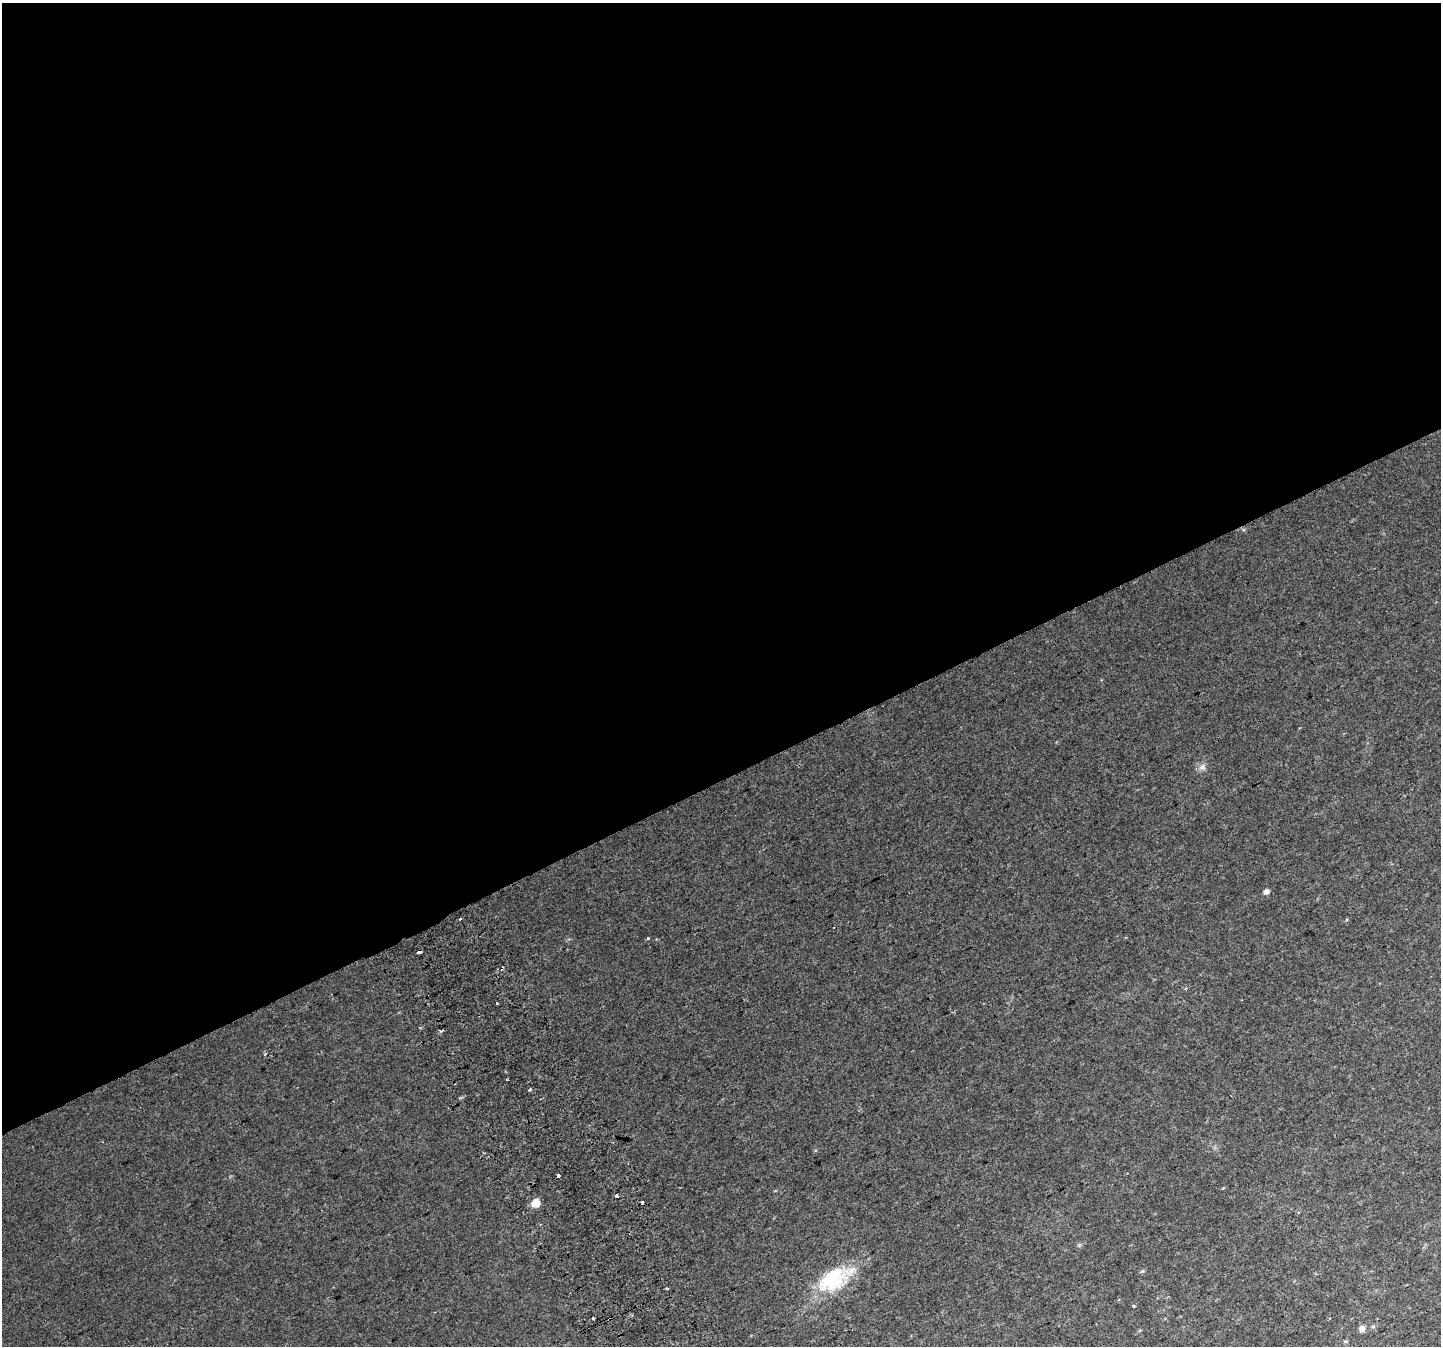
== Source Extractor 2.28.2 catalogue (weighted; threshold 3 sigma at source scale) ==
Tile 2 of 4 x 4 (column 2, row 1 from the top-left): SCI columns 1481-2919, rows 4211-5554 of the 5835 x 5676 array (HDU 1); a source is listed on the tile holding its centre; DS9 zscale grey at full resolution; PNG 1443 x 1348 px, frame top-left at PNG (2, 3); no overlay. Shown black and unused: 58% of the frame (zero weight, under 2 of 3 exposures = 2% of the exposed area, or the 3 px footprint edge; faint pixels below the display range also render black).
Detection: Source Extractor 2.28.2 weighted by HDU 2 'WHT'; one run over the whole footprint, this tile lists its part. Background 0.0434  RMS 0.0093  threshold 0.042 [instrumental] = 3 sigma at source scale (4.5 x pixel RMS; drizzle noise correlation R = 1.50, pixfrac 1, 0.0396/0.0396 arcsec/px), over >= 5 px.
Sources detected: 21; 3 cosmic-ray / hot-pixel residue — not listed; the other 18 listed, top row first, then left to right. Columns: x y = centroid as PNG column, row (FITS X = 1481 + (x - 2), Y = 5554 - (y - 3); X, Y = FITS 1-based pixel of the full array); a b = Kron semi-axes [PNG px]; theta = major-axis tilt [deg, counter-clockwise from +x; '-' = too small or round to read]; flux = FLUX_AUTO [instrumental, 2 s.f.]
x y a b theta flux
1202 767 10 9 - 4
1266 891 5 4 - 4.1
648 938 3 3 - 3.3
419 952 5 3 - 10
497 1003 3 2 - 1.8
420 1027 3 3 - 1.8
529 1090 4 3 - 2.8
558 1176 3 3 - 6.1
617 1196 3 3 - 6.2
642 1202 4 3 - 3.3
535 1203 5 5 - 20
1142 1271 5 5 - 1.2
833 1280 41 27 32 52
667 1288 3 3 - 1.9
1134 1306 3 2 - 1.4
593 1318 3 3 - 2.8
1373 1326 5 5 - 1.4
1362 1328 5 5 - 5.7
Overlapping masked pixels (flux is a lower limit): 2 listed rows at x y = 419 952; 558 1176